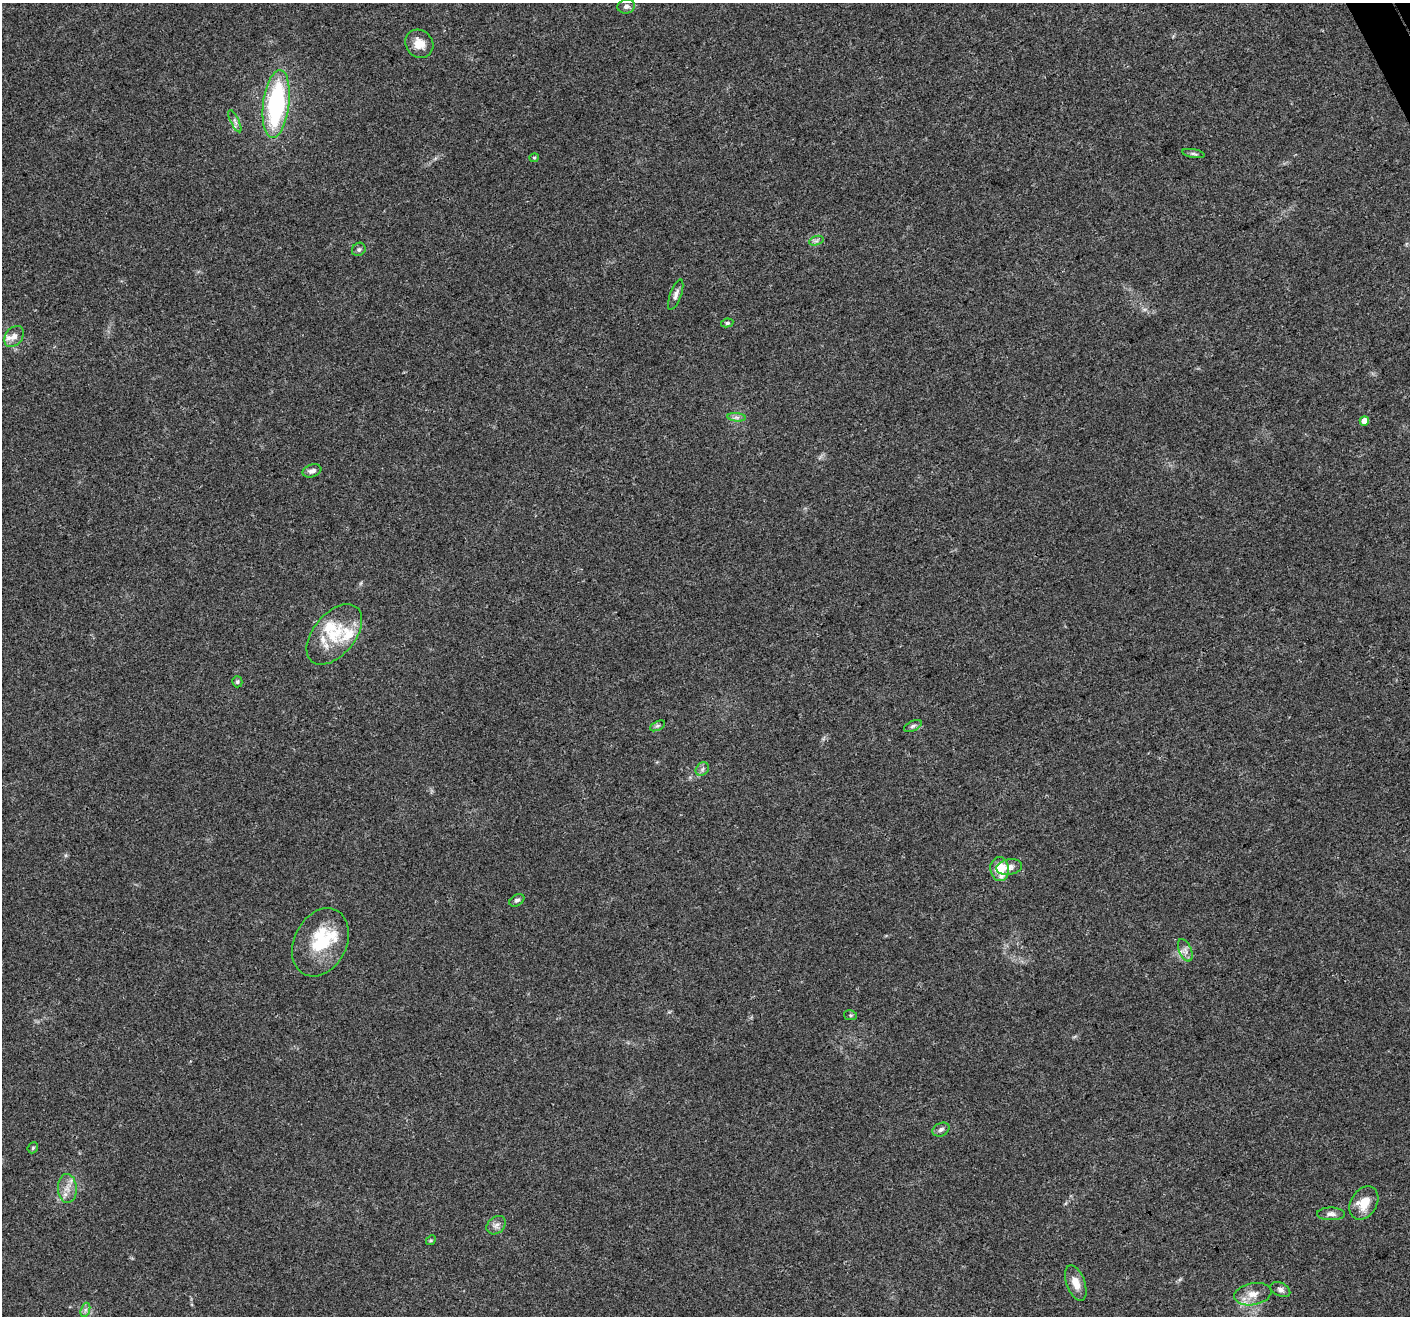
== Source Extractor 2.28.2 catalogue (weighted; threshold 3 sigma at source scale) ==
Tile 10 of 4 x 4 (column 2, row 3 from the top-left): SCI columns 1475-2882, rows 1534-2847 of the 5761 x 5639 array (HDU 1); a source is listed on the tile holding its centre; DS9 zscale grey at full resolution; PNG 1412 x 1318 px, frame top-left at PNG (2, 3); each listed source drawn as its Kron ellipse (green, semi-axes under 4 px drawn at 4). Shown black and unused: <1% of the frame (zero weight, under 3 of 4 exposures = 7% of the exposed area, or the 3 px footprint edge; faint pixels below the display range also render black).
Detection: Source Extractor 2.28.2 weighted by HDU 2 'WHT'; one run over the whole footprint, this tile lists its part. Background 0.0499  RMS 0.0041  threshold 0.0185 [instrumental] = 3 sigma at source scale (4.5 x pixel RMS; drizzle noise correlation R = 1.50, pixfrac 1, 0.0396/0.0396 arcsec/px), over >= 5 px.
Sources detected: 41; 5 inside a brighter listed object's ellipse — not listed separately; the other 36 listed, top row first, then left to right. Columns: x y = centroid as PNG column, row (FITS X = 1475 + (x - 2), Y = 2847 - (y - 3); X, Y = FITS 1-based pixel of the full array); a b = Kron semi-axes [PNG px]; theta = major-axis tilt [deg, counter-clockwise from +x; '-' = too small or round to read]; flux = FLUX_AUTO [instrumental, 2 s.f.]
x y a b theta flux
626 6 9 7 12 1.8
419 44 15 13 -45 5.4
276 104 34 13 83 58
235 121 12 4 -65 1.3
1193 154 11 3 -10 0.87
534 158 4 4 - 0.49
816 241 7 4 18 1
359 249 7 6 - 0.92
676 295 16 5 70 1.9
727 323 6 4 10 0.69
14 336 11 8 51 2.9
737 417 9 4 -6 1.2
1364 421 4 4 - 4.7
312 471 9 6 17 1.7
334 634 35 21 50 16
237 682 6 5 - 0.74
657 726 8 4 26 0.82
913 726 9 5 25 1
702 769 7 6 - 1.2
1009 867 13 8 11 2.3
1000 869 12 9 -82 10
517 900 8 5 30 1.1
320 942 36 26 63 22
1185 950 12 6 -67 2
850 1015 7 5 -11 0.62
941 1130 9 6 27 1.3
33 1148 6 4 47 0.54
67 1188 14 9 -87 3.9
1364 1203 18 13 57 7.9
1331 1214 14 6 0 1.9
496 1225 11 8 40 1.9
431 1240 5 4 - 0.52
1076 1283 19 9 -70 4.9
1280 1290 10 6 -26 1.5
1253 1294 18 11 11 4.9
85 1310 7 4 71 1.1